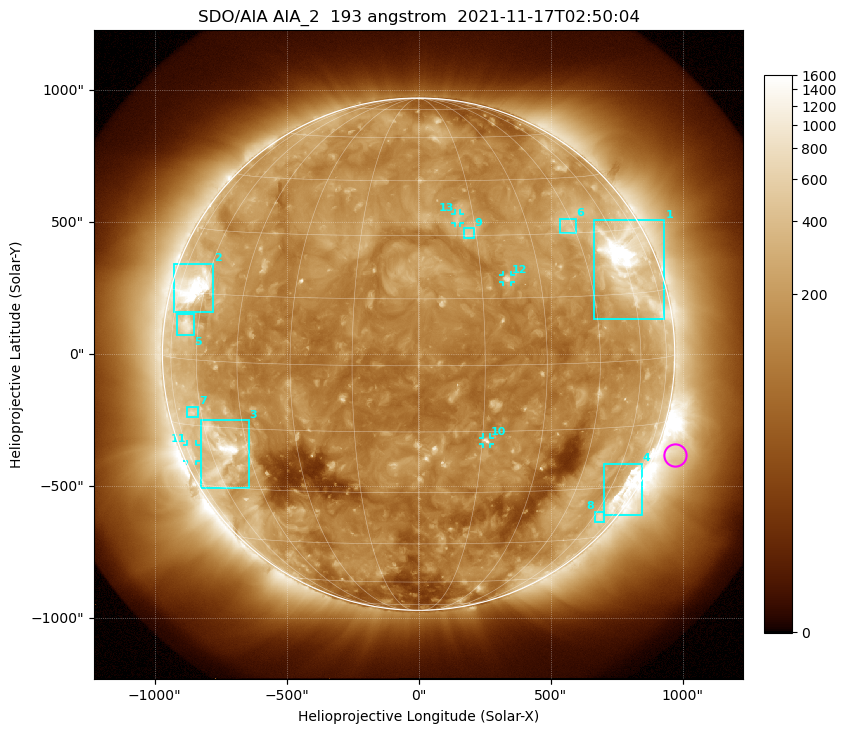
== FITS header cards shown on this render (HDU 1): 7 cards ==
TELESCOP= 'SDO/AIA '           / For AIA: SDO/AIA
INSTRUME= 'AIA_2   '           / For AIA: AIA_ATA1, AIA_ATA2, AIA_ATA3 or AIA_AT
WAVELNTH=                  193 / [angstrom] Wavelength
WAVEUNIT= 'angstrom'           / Wavelength unit: angstrom
DATE-OBS= '2021-11-17T02:50:04.843' / [ISO] Date when observation started; ISO 8
CTYPE1  = 'HPLN-TAN'           / CTYPE1: HPLN
CTYPE2  = 'HPLT-TAN'           / CTYPE2: HPLT

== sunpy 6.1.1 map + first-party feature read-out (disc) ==
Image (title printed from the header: SDO/AIA AIA_2  193 angstrom  2021-11-17T02:50:04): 1024 x 1024 px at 2.4 arcsec/px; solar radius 971 arcsec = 404 px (full disc in frame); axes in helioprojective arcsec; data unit not stated in the header (colour bar unlabelled)
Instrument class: DISC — disc imager (sunpy class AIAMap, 193 A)
Bright regions (active regions / flare kernels): reference = the median radial profile (limb darkening/brightening removed); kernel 9 px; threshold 5 sigma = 275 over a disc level ~141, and >= 1.15x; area >= 12 px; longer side >= 10 px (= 24 arcsec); searched inside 0.97 R_sun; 13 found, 13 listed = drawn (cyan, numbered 1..; 4 of them under ~33 arcsec drawn as corner ticks so the feature stays visible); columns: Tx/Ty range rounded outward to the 5 arcsec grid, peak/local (2 s.f.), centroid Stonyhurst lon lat
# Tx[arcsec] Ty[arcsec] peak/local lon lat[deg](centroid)
1 665..930 130..510 14 +60 +22
2 -930..-775 160..345 14 -66 +16
3 -825..-640 -510..-250 9.8 -55 -21
4 700..845 -610..-415 6.5 +67 -31
5 -915..-850 70..155 4.4 -66 +8
6 535..595 455..515 3.5 +43 +32
7 -880..-835 -240..-200 3.1 -64 -12
8 670..705 -635..-595 2.7 +64 -38
9 170..210 440..480 3.6 +13 +31
10 245..270 -340..-315 5.8 +16 -17
11 -875..-845 -405..-340 2.5 -72 -22
12 320..350 270..300 5.3 +21 +19
13 140..155 495..535 3.3 +11 +34
Off-limb structures (1.02-1.3 R_sun): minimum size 162 px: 7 found; the strongest spans PA ~225..270 deg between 1.02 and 1.3 R_sun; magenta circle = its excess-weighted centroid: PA ~250 deg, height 1.08 R_sun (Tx ~970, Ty ~-385 arcsec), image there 2.3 x the reference